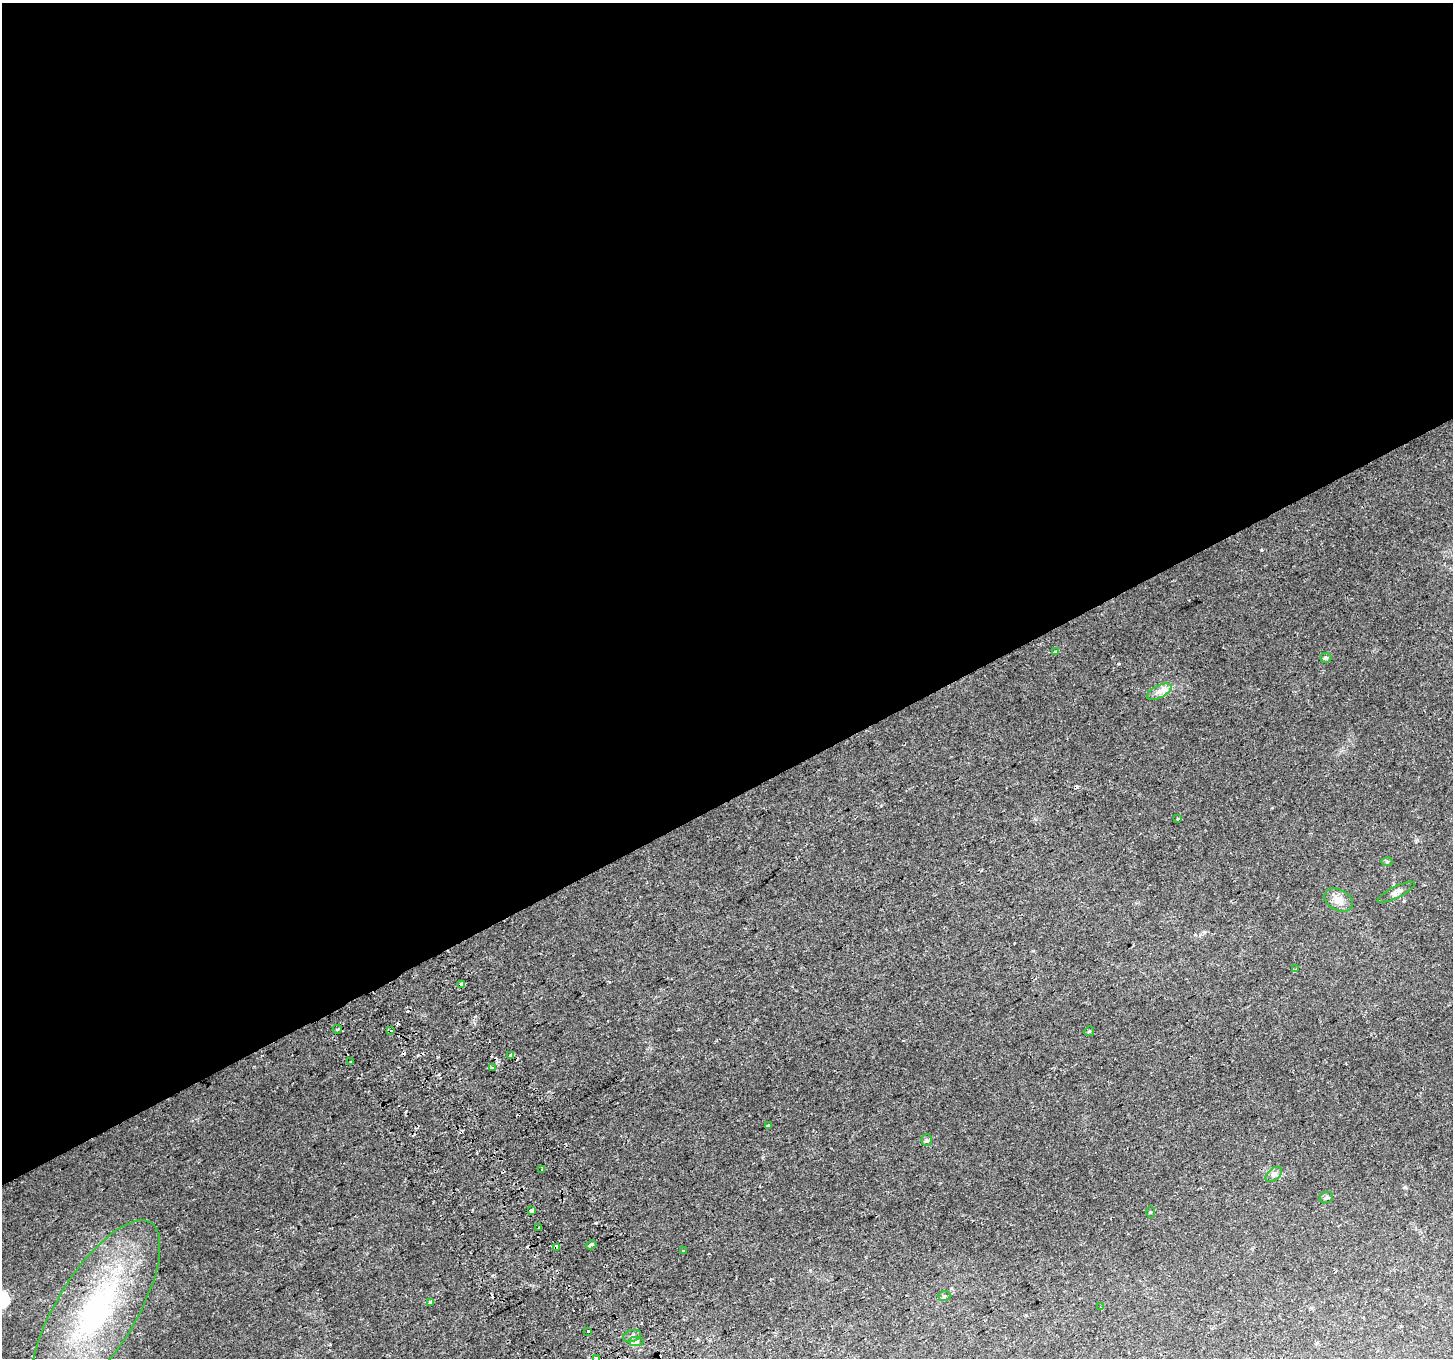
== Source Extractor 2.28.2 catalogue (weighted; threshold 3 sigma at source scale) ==
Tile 2 of 4 x 4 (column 2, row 1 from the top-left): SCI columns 1505-2955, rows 4261-5616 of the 5907 x 5749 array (HDU 1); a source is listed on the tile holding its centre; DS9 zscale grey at full resolution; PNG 1455 x 1360 px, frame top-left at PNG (2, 3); each listed source drawn as its Kron ellipse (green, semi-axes under 4 px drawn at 4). Shown black and unused: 59% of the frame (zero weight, under 2 of 3 exposures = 3% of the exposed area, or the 3 px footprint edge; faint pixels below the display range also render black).
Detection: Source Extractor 2.28.2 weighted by HDU 2 'WHT'; one run over the whole footprint, this tile lists its part. Background 0.0327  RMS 0.0041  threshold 0.0185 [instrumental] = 3 sigma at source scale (4.5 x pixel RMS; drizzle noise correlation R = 1.50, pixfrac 1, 0.0396/0.0396 arcsec/px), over >= 5 px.
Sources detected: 44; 10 cosmic-ray / hot-pixel residue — neither listed nor drawn; the other 34 listed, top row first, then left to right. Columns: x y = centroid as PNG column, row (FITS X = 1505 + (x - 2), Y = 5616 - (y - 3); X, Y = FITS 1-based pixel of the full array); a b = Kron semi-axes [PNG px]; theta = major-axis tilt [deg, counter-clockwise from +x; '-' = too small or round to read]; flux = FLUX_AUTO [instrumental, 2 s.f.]
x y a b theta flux
1056 651 4 3 - 0.75
1326 658 5 5 - 0.63
1159 692 13 6 26 2.5
1178 819 3 3 - 0.99
1387 861 6 4 1 0.57
1396 892 20 5 27 1.8
1339 900 15 10 -29 3.8
1296 969 4 4 - 0.68
461 984 4 3 - 5.4
337 1029 5 4 - 0.65
391 1031 3 3 - 1.4
1089 1031 5 4 - 0.46
510 1055 3 3 - 3.6
351 1062 3 3 - 0.78
493 1068 4 3 - 1.8
768 1125 4 3 - 1.3
927 1140 6 5 - 0.7
542 1169 3 3 - 1.4
1274 1174 9 6 41 1.3
1326 1198 7 5 20 0.87
531 1211 4 3 - 3.3
1150 1212 5 3 - 0.38
539 1228 3 3 - 2.6
591 1245 5 3 - 5.2
557 1247 4 3 - 5.1
684 1251 3 2 - 0.41
944 1296 6 5 - 0.62
431 1302 4 3 - 3.6
1100 1307 3 2 - 0.34
96 1311 104 39 58 90
588 1331 3 3 - 1.8
632 1336 9 5 17 1.2
636 1341 7 4 0 1
596 1358 4 3 - 0.54
Overlapping masked pixels (flux is a lower limit): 3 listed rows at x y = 461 984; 510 1055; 557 1247
Isophote crosses this tile's border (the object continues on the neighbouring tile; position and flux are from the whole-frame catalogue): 1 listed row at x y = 596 1358
Unlisted compact peaks at least as high as the median listed source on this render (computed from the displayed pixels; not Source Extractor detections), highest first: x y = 1261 550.